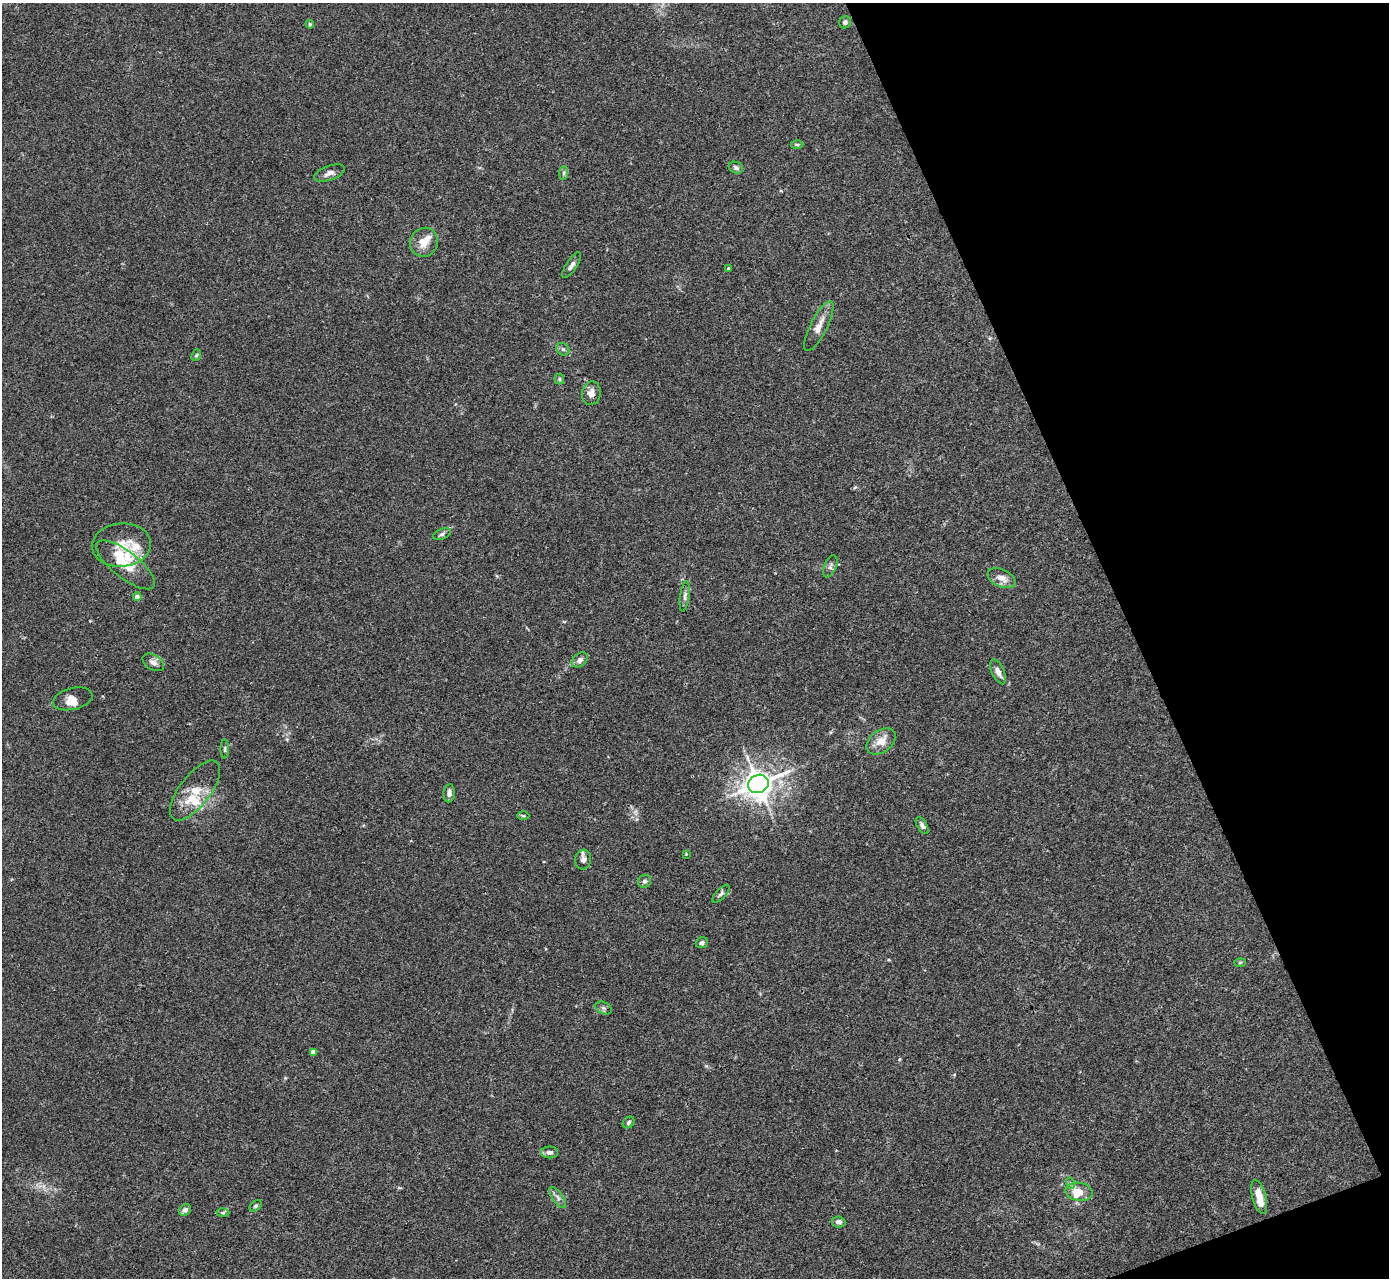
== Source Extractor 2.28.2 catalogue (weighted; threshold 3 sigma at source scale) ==
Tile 12 of 4 x 4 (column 4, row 3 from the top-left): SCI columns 4165-5551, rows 1560-2835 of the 5553 x 5542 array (HDU 1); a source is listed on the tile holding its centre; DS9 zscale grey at full resolution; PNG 1391 x 1280 px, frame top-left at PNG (2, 3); each listed source drawn as its Kron ellipse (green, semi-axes under 4 px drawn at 4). Shown black and unused: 19% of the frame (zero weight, under 3 of 4 exposures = <1% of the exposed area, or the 3 px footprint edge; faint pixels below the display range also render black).
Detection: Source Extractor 2.28.2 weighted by HDU 2 'WHT'; one run over the whole footprint, this tile lists its part. Background 0.0392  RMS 0.0028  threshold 0.0126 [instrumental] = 3 sigma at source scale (4.5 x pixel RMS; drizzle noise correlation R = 1.50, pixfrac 1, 0.05/0.05 arcsec/px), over >= 5 px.
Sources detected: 59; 9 inside a brighter listed object's ellipse — not listed separately; the other 50 listed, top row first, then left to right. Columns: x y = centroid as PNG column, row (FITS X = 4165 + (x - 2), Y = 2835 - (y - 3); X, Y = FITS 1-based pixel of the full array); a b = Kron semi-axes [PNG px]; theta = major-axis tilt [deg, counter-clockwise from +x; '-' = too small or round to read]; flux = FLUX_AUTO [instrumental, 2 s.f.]
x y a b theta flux
845 22 6 5 - 0.62
310 24 4 4 - 0.33
797 144 6 4 -1 0.42
736 168 7 5 -25 0.79
329 173 16 7 19 1.4
564 173 7 4 89 0.53
424 242 15 13 59 3.5
572 265 15 5 57 1.1
728 268 4 4 - 0.28
819 326 27 8 63 2.9
563 349 7 5 -43 0.63
196 355 6 4 67 0.38
559 379 5 5 - 0.45
591 393 11 9 81 2
442 534 9 5 23 0.69
121 545 30 21 4 6.6
126 565 36 13 -38 6.8
830 566 11 6 66 0.99
1001 578 15 8 -24 2.5
685 596 15 4 82 1
137 597 4 4 - 2.4
580 660 9 6 38 1.1
153 662 12 7 -33 1.4
998 672 13 6 -65 1.6
73 699 20 10 14 2.3
881 741 16 11 38 3.3
225 749 9 4 90 0.46
758 784 10 9 - 330
195 791 36 15 52 6.6
449 793 9 5 86 1.2
523 816 6 4 -1 0.38
922 826 9 5 -58 0.88
686 854 4 3 - 0.21
583 860 10 8 82 1.4
645 881 7 6 - 0.61
721 894 11 5 47 0.66
702 943 6 5 - 0.67
1240 962 6 4 2 0.34
603 1008 8 5 -26 0.72
313 1052 4 4 - 2.1
629 1122 6 5 - 0.61
550 1152 8 6 0 0.97
1070 1183 6 4 -72 0.41
1079 1192 13 9 -9 2.9
558 1197 12 5 -55 1
1259 1197 18 6 -75 4.4
256 1206 7 5 41 0.49
185 1210 6 5 - 1.1
223 1213 6 4 2 0.4
838 1222 7 5 -7 0.97
Overlapping masked pixels (flux is a lower limit): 2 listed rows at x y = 591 393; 758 784